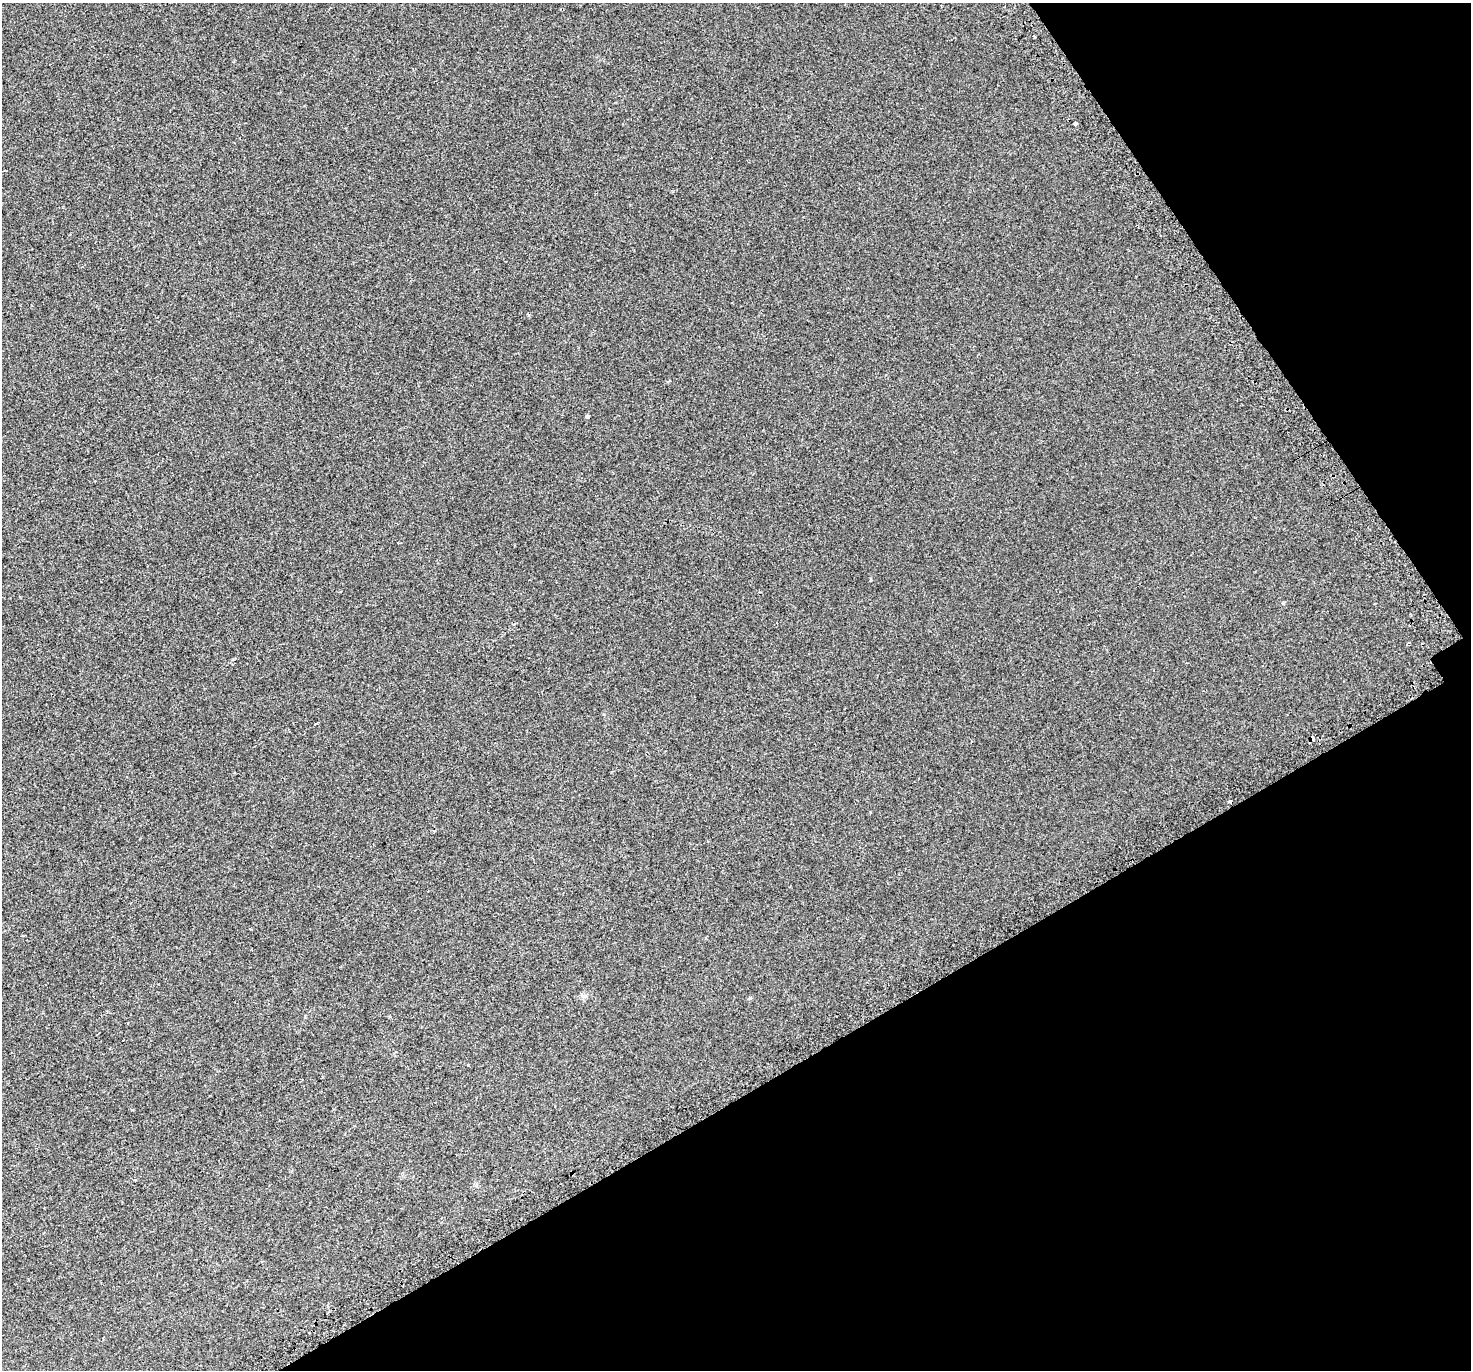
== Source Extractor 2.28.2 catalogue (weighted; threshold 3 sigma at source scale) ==
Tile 12 of 4 x 4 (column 4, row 3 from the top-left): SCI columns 4458-5926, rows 1607-2974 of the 5984 x 5889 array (HDU 1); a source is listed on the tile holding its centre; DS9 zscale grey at full resolution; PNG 1473 x 1372 px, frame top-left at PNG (2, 3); no overlay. Shown black and unused: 28% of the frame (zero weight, under 2 of 3 exposures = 3% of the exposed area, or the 3 px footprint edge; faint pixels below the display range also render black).
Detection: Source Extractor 2.28.2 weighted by HDU 2 'WHT'; one run over the whole footprint, this tile lists its part. Background 4.24e-04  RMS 0.0056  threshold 0.0251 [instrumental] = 3 sigma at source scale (4.5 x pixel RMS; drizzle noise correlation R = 1.50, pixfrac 1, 0.0396/0.0396 arcsec/px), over >= 5 px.
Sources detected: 7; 1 cosmic-ray / hot-pixel residue — not listed; the other 6 listed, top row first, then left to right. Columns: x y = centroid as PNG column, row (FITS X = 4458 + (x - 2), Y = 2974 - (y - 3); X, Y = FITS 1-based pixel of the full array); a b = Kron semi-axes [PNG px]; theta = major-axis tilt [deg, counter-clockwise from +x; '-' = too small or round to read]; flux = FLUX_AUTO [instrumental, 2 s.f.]
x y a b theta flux
1034 37 3 3 - 1.7
1075 124 4 3 - 7
587 416 4 3 - 2.7
1408 643 4 2 - 0.74
1312 738 5 3 - 3.5
468 1065 3 3 - 1.1
Overlapping masked pixels (flux is a lower limit): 1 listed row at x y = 1312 738